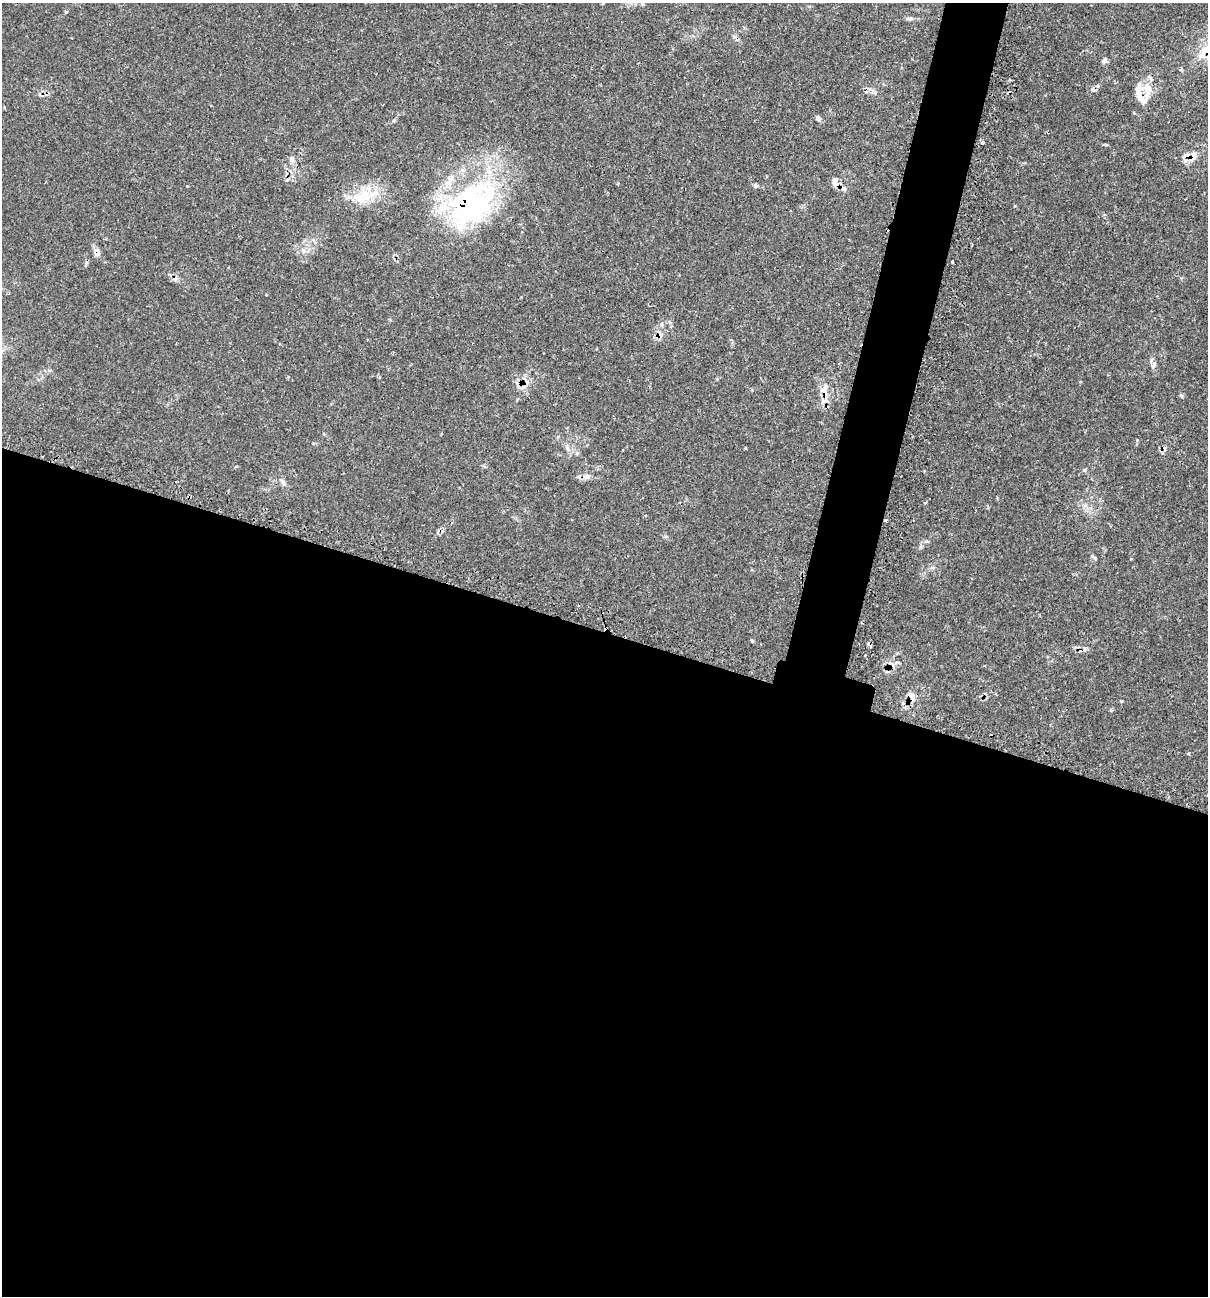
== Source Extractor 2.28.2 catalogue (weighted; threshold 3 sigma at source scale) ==
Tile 14 of 4 x 4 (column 2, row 4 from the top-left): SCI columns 1476-2681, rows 43-1336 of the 5431 x 5468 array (HDU 1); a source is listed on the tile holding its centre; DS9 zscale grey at full resolution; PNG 1210 x 1298 px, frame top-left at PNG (2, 3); no overlay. Shown black and unused: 54% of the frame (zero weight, under 2 of 3 exposures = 3% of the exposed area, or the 3 px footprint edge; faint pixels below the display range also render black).
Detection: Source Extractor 2.28.2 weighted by HDU 2 'WHT'; one run over the whole footprint, this tile lists its part. Background 0.0817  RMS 0.0039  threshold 0.0176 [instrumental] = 3 sigma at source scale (4.5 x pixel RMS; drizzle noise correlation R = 1.50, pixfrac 1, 0.05/0.05 arcsec/px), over >= 5 px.
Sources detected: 31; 5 cosmic-ray / hot-pixel residue — not listed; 1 inside a brighter listed object's ellipse — not listed separately; the other 25 listed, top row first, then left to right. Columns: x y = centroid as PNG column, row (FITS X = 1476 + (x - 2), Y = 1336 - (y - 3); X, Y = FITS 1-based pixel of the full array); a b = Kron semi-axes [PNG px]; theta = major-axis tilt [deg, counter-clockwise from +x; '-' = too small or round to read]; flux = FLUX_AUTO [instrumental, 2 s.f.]
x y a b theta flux
66 12 5 3 - 0.32
909 19 10 5 -4 1
1105 60 7 6 - 1.2
1098 86 6 3 -71 0.49
1147 90 34 18 79 8.7
818 119 7 6 - 0.86
982 142 5 4 - 0.57
1193 156 16 9 59 3.4
292 159 11 6 -68 1.4
835 181 12 7 -87 1.8
756 185 6 5 - 0.63
187 186 3 3 - 0.27
844 188 6 5 - 0.88
362 197 30 15 17 11
472 204 69 47 41 80
97 252 11 8 -70 2.2
266 295 2 2 - 0.32
1153 365 11 4 79 1.1
745 448 3 2 - 0.39
283 482 10 5 -60 1.1
925 502 4 3 - 0.36
885 520 4 3 - 0.41
1094 557 11 4 -37 0.82
870 645 6 3 -52 1.5
1188 754 5 3 - 0.46
Overlapping masked pixels (flux is a lower limit): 5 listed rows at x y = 1193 156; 472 204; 97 252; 885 520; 870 645
Unlisted compact peaks at least as high as the median listed source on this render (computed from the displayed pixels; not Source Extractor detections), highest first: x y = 752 641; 1137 440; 1121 701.